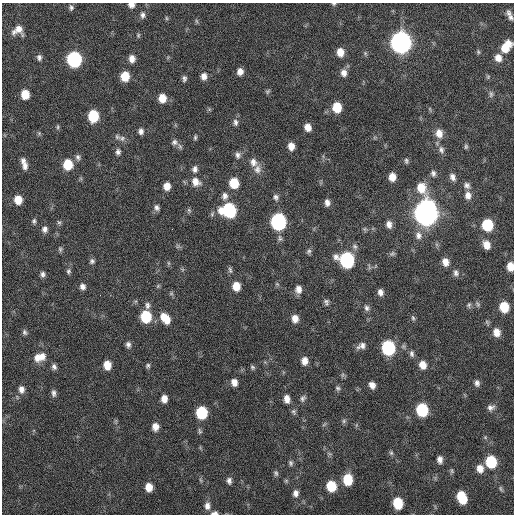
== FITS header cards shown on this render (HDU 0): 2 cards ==
NAXIS1  =                  512 / Axis length
NAXIS2  =                  512 / Axis length

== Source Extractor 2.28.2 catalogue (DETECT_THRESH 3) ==
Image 512 x 512 px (HDU 0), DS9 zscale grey, 1 PNG px = 1 image px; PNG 516 x 516 px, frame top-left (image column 1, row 512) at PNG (2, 3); no overlay
Background 33.4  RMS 4.8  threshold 14.5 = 3 sigma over >= 5 px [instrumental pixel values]
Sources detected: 161; all 161 listed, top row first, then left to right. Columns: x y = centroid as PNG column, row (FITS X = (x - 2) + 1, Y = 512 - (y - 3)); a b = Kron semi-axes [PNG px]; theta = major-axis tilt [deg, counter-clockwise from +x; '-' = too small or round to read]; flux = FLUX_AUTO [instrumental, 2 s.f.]
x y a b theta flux
334 4 6 4 2 450
131 5 6 5 - 1800
71 7 7 6 - 800
509 13 9 7 -80 1200
142 15 8 6 86 1100
511 17 9 7 -59 1100
166 18 6 4 -88 440
196 21 7 4 -87 460
18 30 13 11 22 3300
138 35 7 5 70 490
401 42 10 9 - 250000
506 47 13 8 54 7000
340 52 8 7 - 3800
478 52 7 5 -70 490
365 53 6 5 - 500
39 57 8 6 -83 1000
498 58 9 8 - 2700
74 59 9 8 - 55000
132 59 8 6 -87 2300
240 72 7 6 - 2100
344 73 9 7 -77 1900
125 76 8 7 - 6300
204 76 8 7 - 1900
488 77 6 5 - 490
184 78 7 5 -88 850
267 91 7 4 38 540
25 94 7 6 - 6100
491 94 9 5 90 830
162 98 8 7 - 4200
337 107 8 7 - 7900
430 109 6 3 -72 400
93 116 8 7 - 14000
235 122 10 6 -82 1100
58 127 7 4 82 490
308 127 7 6 - 2800
141 131 7 6 - 1200
39 133 6 5 - 480
439 133 10 9 - 3000
195 137 6 4 89 550
122 138 10 8 -15 1400
174 142 9 8 - 1300
291 146 8 6 -85 2800
466 146 7 5 90 570
441 150 10 7 -74 1300
118 152 7 6 - 1000
238 155 9 7 -85 1200
78 157 9 6 -76 1000
406 161 7 5 -84 660
253 162 12 10 -65 2200
24 164 13 6 -74 2400
68 164 8 7 - 9300
195 169 9 7 85 1300
257 169 12 10 88 2200
433 173 8 7 - 1000
392 177 7 6 - 3100
452 177 10 7 -66 1500
196 182 12 10 -41 3100
234 183 8 7 - 8100
467 185 9 8 - 1300
167 186 7 6 - 3000
421 188 14 10 -61 6100
468 195 10 8 -84 2200
225 196 10 8 90 1600
276 197 8 7 - 1100
18 200 8 7 - 4900
327 203 7 5 -82 1500
157 208 8 6 -62 1000
189 210 7 5 -46 590
229 210 10 9 - 38000
426 213 10 9 - 460000
34 221 7 5 89 680
59 222 7 5 -61 580
278 222 9 8 - 70000
389 224 8 6 -81 1800
487 225 8 7 - 16000
45 229 8 7 - 1400
365 229 6 6 - 510
418 235 12 9 -80 2200
280 238 10 6 -81 1000
486 245 9 7 -68 3400
178 246 7 5 45 550
355 246 8 6 -45 960
60 249 7 5 -89 630
309 251 8 6 64 790
392 254 8 6 25 710
347 260 10 9 - 48000
92 261 7 6 - 810
445 262 8 7 - 2600
168 263 6 4 -89 450
510 266 8 6 -89 3700
230 270 9 5 -74 740
68 271 7 6 - 740
456 273 9 7 -80 1100
43 274 7 6 - 1000
277 284 7 4 -44 490
83 286 7 6 - 1400
158 286 7 4 46 430
236 286 8 7 - 4300
298 289 9 8 - 2200
380 292 7 6 - 1600
171 293 6 5 - 560
100 295 2 2 - 160
326 302 8 6 -79 920
478 304 9 5 -69 710
147 305 9 7 -83 1300
469 305 7 6 - 670
504 307 8 7 - 8300
367 308 8 7 - 1100
146 317 9 7 -84 16000
165 318 13 9 -52 5300
413 318 7 5 -73 610
295 319 9 7 -85 2600
24 332 8 6 -69 790
497 332 9 8 - 3100
128 344 8 6 -85 1100
361 346 12 7 25 1800
388 348 9 8 - 36000
412 354 9 6 -81 1100
42 356 11 9 -90 2500
37 358 11 8 89 2600
304 361 8 7 - 2400
107 365 8 6 -86 4700
423 365 9 7 -71 3400
148 366 6 6 - 680
54 367 7 6 - 1100
252 367 6 5 - 610
234 382 7 6 - 2100
477 383 8 6 -80 1200
372 385 8 6 -58 2100
338 388 7 6 - 770
21 389 9 7 -82 1900
54 393 9 5 -85 1100
303 398 9 7 60 1000
164 399 7 6 - 2500
287 399 9 6 -80 2500
491 407 10 7 14 1400
422 410 9 7 -76 22000
294 412 8 6 -64 750
201 413 8 7 - 19000
344 421 7 5 48 670
324 424 8 3 45 460
155 427 8 6 85 2400
200 431 8 5 -79 610
391 453 7 6 - 620
440 459 7 6 - 1700
491 462 9 7 -75 17000
291 463 7 5 -81 740
480 469 9 8 - 2900
452 471 7 4 -72 500
276 473 8 6 -71 720
347 479 9 7 -86 10000
229 481 8 6 -86 1100
286 481 6 5 - 450
331 486 9 8 - 8900
149 487 7 6 - 3800
501 489 8 4 -76 540
296 493 8 7 - 1500
462 498 10 7 -67 11000
398 503 8 7 - 11000
207 506 10 7 -87 1800
214 513 7 4 6 1200
At the frame edge (FLAGS 8, measured only in part): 5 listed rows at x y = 334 4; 131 5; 506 47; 510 266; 214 513